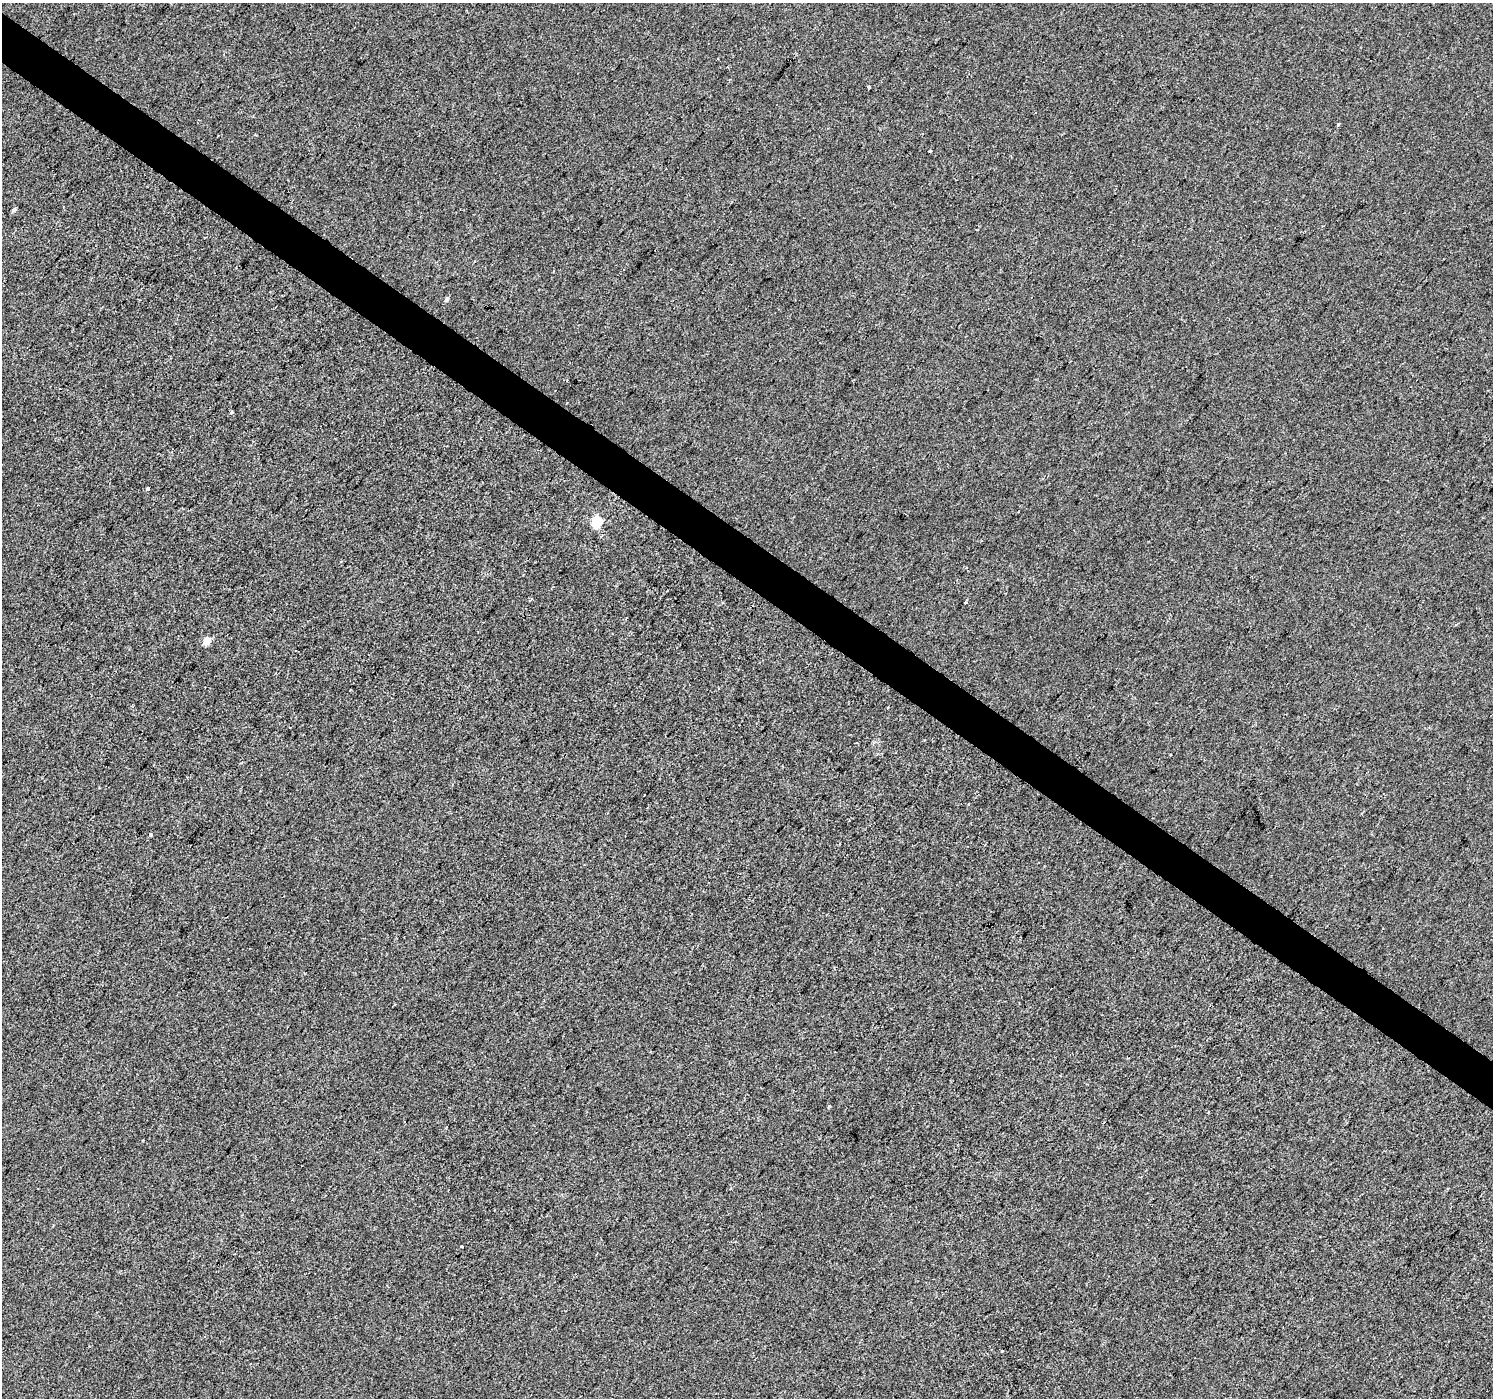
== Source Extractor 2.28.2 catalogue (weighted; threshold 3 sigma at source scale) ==
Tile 11 of 4 x 4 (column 3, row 3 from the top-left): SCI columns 2988-4478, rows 1642-3037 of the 5969 x 6009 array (HDU 1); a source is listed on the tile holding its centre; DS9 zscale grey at full resolution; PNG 1495 x 1400 px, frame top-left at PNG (2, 3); no overlay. Shown black and unused: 4% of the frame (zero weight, under 2 of 3 exposures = <1% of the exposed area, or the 3 px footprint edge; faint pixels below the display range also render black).
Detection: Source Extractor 2.28.2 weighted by HDU 2 'WHT'; one run over the whole footprint, this tile lists its part. Background 4.93e-04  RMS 0.0057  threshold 0.0254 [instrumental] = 3 sigma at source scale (4.5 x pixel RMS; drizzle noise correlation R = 1.50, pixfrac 1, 0.0396/0.0396 arcsec/px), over >= 5 px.
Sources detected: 15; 2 cosmic-ray / hot-pixel residue — not listed; the other 13 listed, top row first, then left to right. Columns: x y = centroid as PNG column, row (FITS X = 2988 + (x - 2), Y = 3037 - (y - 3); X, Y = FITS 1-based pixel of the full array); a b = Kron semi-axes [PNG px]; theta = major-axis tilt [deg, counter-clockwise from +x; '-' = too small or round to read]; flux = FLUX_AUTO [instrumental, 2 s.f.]
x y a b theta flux
869 87 3 3 - 5.7
1338 124 4 3 - 1.1
930 151 3 3 - 1.5
14 210 5 5 - 1.1
447 299 6 5 - 1.1
232 412 3 3 - 6.1
148 489 3 3 - 1.9
597 522 5 5 - 41
206 641 5 4 - 11
888 708 3 2 - 0.73
150 834 3 3 - 1.5
461 1246 3 3 - 0.58
1002 1351 3 3 - 1